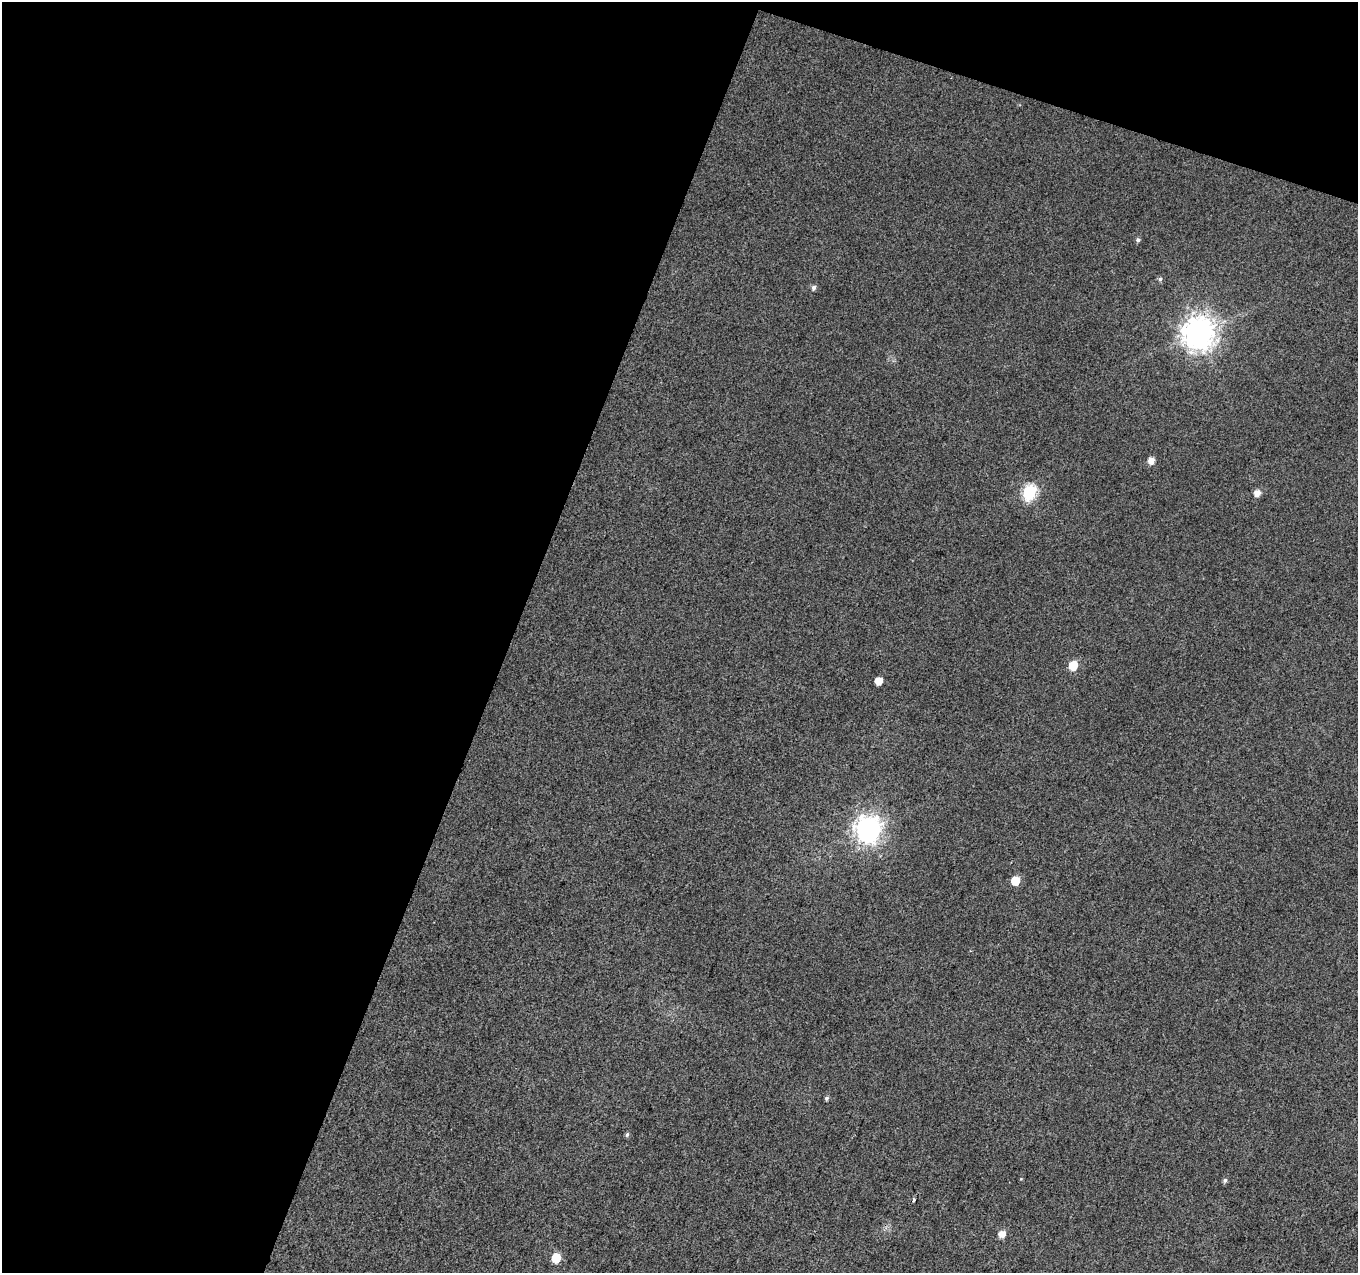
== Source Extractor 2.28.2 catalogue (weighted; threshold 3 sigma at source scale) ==
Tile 1 of 2 x 2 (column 1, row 1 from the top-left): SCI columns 2-1357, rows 1399-2669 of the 2712 x 2779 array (HDU 1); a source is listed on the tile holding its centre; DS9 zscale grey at full resolution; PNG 1360 x 1275 px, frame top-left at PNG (2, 2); no overlay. Shown black and unused: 41% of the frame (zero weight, under 3 of 4 exposures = <1% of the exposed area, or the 3 px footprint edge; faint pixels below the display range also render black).
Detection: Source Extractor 2.28.2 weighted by HDU 2 'WHT'; one run over the whole footprint, this tile lists its part. Background 0.0147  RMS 0.011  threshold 0.0502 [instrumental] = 3 sigma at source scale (4.5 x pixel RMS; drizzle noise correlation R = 1.50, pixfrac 1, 0.0396/0.0396 arcsec/px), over >= 5 px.
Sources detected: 17; all 17 listed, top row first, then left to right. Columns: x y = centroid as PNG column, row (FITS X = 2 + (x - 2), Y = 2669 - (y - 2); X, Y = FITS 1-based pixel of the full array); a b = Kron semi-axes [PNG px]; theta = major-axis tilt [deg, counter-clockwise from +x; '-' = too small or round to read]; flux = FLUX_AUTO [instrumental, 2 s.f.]
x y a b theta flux
1138 240 5 5 - 2.6
1160 279 5 5 - 2
814 288 6 5 - 3.5
1198 333 11 10 - 1500
1151 461 6 6 - 8.7
1029 492 7 6 - 140
1257 493 6 5 - 7.8
1073 665 6 6 - 29
879 681 5 5 - 13
868 829 10 9 - 860
1015 881 6 6 - 24
826 1098 5 5 - 2.1
627 1134 6 5 - 1.9
1225 1180 7 5 75 2.3
913 1200 4 3 - 2.5
1002 1234 7 6 - 9.5
556 1258 6 6 - 33